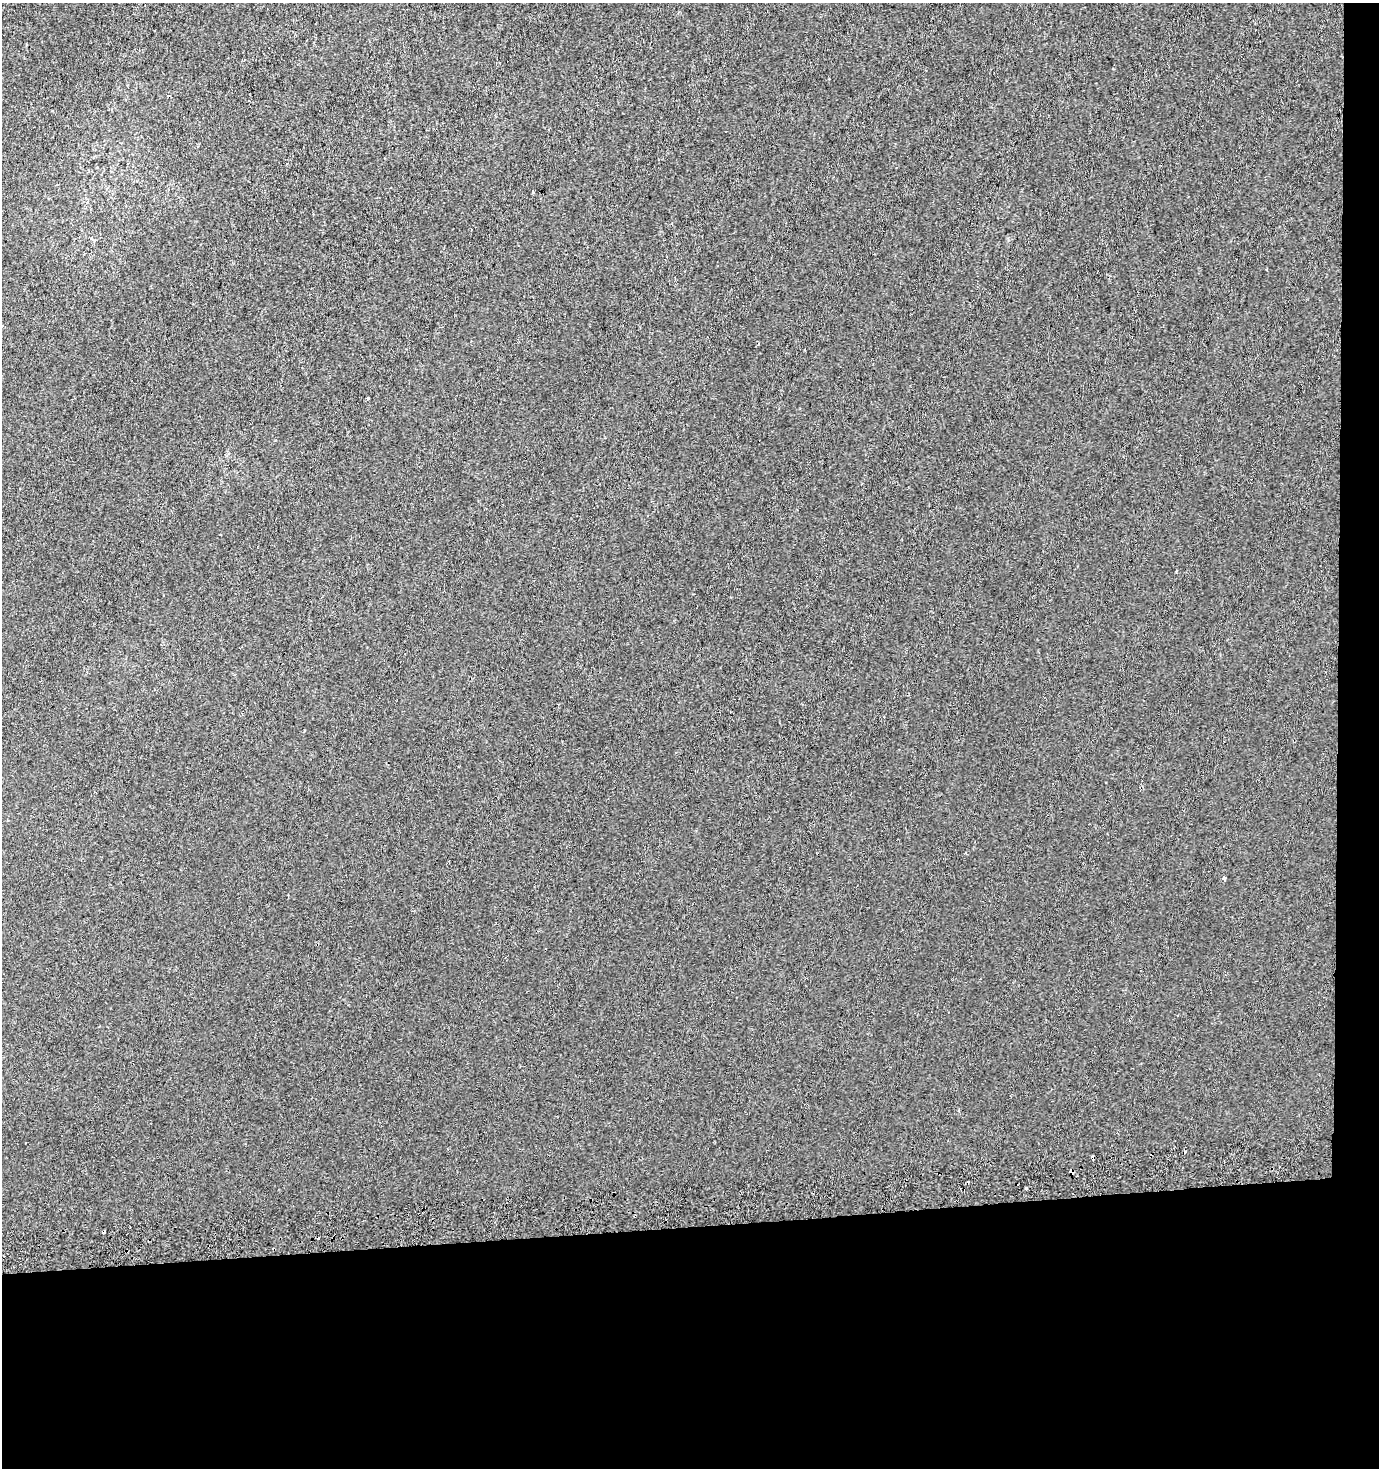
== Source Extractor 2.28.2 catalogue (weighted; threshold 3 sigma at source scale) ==
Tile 9 of 3 x 3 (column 3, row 3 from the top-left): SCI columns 2755-4131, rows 41-1506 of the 4131 x 4478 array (HDU 1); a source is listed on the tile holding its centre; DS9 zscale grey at full resolution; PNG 1381 x 1470 px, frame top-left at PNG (2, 3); no overlay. Shown black and unused: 19% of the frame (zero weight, under 2 of 3 exposures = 2% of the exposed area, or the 3 px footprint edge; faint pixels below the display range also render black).
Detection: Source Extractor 2.28.2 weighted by HDU 2 'WHT'; one run over the whole footprint, this tile lists its part. Background 5.94e-04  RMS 0.0053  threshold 0.0239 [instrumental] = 3 sigma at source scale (4.5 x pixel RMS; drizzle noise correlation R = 1.50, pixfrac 1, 0.0396/0.0396 arcsec/px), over >= 5 px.
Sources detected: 10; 5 cosmic-ray / hot-pixel residue — not listed; the other 5 listed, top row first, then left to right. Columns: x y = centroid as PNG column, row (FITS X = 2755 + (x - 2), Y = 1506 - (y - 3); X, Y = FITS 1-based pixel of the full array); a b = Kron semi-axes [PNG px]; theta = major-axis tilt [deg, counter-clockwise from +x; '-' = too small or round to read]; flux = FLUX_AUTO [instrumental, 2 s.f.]
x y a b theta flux
533 191 4 3 - 0.6
368 398 4 3 - 2
1224 878 4 3 - 3.9
1071 1172 5 4 - 2.1
1026 1188 3 3 - 2.3
Overlapping masked pixels (flux is a lower limit): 1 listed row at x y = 1071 1172